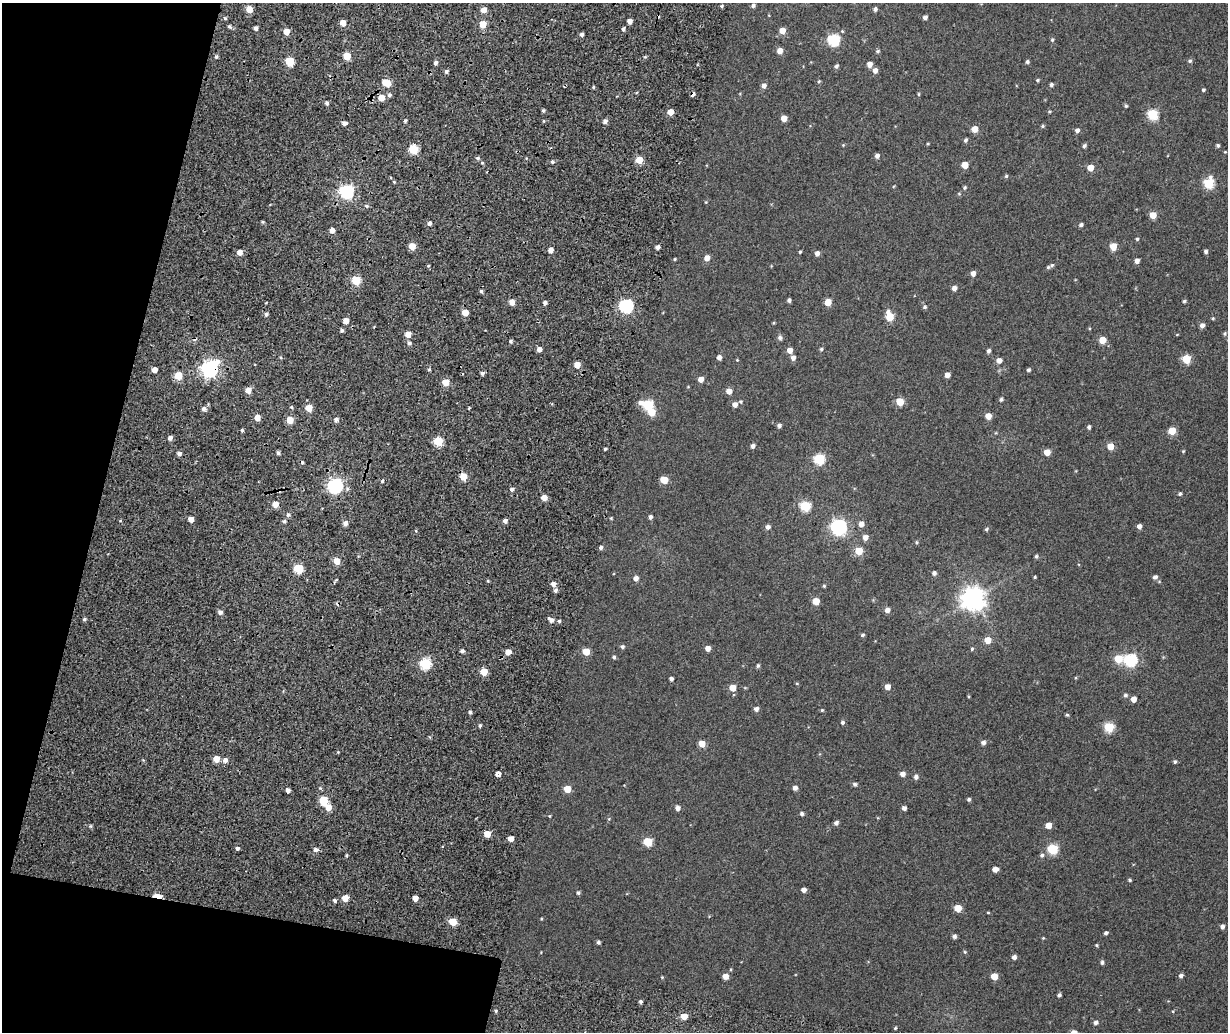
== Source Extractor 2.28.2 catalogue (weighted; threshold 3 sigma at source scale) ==
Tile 5 of 4 x 3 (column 1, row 2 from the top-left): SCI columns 122-1347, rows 1425-2454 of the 5147 x 3851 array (HDU 1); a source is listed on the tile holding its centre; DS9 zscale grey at full resolution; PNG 1230 x 1034 px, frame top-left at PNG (2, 3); no overlay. Shown black and unused: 13% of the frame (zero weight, under 2 of 4 exposures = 9% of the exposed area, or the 3 px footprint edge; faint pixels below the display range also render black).
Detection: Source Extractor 2.28.2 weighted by HDU 2 'WHT'; one run over the whole footprint, this tile lists its part. Background 0.0816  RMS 0.044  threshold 0.198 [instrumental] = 3 sigma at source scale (4.5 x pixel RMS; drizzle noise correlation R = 1.50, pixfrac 1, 0.0396/0.0396 arcsec/px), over >= 5 px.
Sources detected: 297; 1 inside a brighter object's white glare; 3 cosmic-ray / hot-pixel residue — not listed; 1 inside a brighter listed object's ellipse — not listed separately; the other 292 listed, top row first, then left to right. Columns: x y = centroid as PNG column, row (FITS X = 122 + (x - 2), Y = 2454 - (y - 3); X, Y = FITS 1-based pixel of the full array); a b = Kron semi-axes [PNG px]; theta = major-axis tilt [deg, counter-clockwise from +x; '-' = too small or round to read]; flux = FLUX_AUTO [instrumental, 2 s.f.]
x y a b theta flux
753 5 5 4 - 8.4
722 6 5 3 - 4.3
249 9 5 5 - 45
875 9 5 4 - 9
483 10 5 5 - 29
925 17 4 4 - 12
225 18 5 4 - 5.1
629 21 4 4 - 21
343 23 4 4 - 40
483 24 5 5 - 68
229 26 5 4 - 5.9
255 28 4 3 - 12
623 29 4 3 - 8.2
782 31 5 5 - 32
286 32 5 5 - 34
581 34 4 4 - 9.1
834 40 6 6 - 320
1052 40 6 4 75 5
780 51 5 5 - 27
877 51 6 4 27 4.8
347 56 5 5 - 70
216 57 5 4 - 5.7
290 61 5 5 - 140
1190 61 5 5 - 5.9
1027 62 4 4 - 6.9
436 63 5 4 - 9.8
869 64 5 5 - 21
836 66 5 4 - 7.3
875 70 5 5 - 17
446 72 5 4 - 7.1
1037 80 5 4 - 4.5
819 81 5 4 - 4.2
386 83 8 5 -27 60
1051 85 4 4 - 7.8
764 86 6 5 - 14
593 87 4 3 - 3.7
1203 90 4 4 - 4.8
693 94 4 3 - 36
919 94 5 3 - 3.6
389 95 6 4 17 8.2
381 98 5 5 - 43
327 103 4 4 - 8.7
1126 106 5 4 - 4.7
543 110 4 3 - 5.7
670 112 5 4 - 36
1152 115 6 5 - 210
784 118 5 4 - 33
405 121 4 3 - 6
605 121 5 5 - 11
344 123 4 4 - 13
1043 126 4 4 - 4.9
975 129 5 5 - 37
1077 130 5 4 - 11
966 140 5 4 - 7.3
928 144 4 3 - 2.9
843 145 4 4 - 2.9
1218 145 4 4 - 5.6
1084 146 5 4 - 6.8
413 149 5 5 - 170
1225 152 3 3 - 2.7
877 156 5 4 - 13
477 158 5 4 - 7.3
639 160 5 5 - 70
552 162 5 4 - 6.3
965 165 5 4 - 46
1090 168 5 5 - 40
1006 176 5 5 - 4.4
1209 183 6 5 - 220
965 187 5 4 - 5.1
346 192 6 6 - 660
959 194 5 4 - 3.4
366 206 5 4 - 6.3
1153 215 5 5 - 53
263 222 4 4 - 4.8
429 223 5 4 - 12
1081 225 5 4 - 7.3
332 230 4 4 - 21
1137 239 3 3 - 4.9
412 246 5 5 - 58
657 247 4 4 - 12
1113 247 5 5 - 57
550 250 4 4 - 23
1206 251 4 4 - 7.2
240 252 5 4 - 25
800 252 4 3 - 3.7
817 253 5 4 - 17
707 258 5 5 - 25
675 259 3 3 - 3.4
1137 261 4 4 - 16
1052 265 5 5 - 5.2
973 273 5 4 - 19
356 280 5 5 - 140
954 288 5 4 - 15
481 291 4 4 - 6
789 300 4 4 - 8.2
1184 301 4 4 - 5
512 302 5 5 - 25
828 302 5 5 - 49
545 303 4 4 - 9.6
626 306 6 6 - 590
925 307 5 5 - 6.3
465 312 5 4 - 47
266 314 5 4 - 8
889 316 7 5 -73 99
1213 318 4 4 - 3.7
346 321 5 4 - 26
1202 325 5 5 - 15
342 330 5 4 - 6.7
1225 333 4 4 - 5
408 334 5 5 - 38
1177 334 5 3 - 2.4
780 337 6 5 - 9.2
1102 340 5 5 - 56
511 341 5 4 - 5.6
409 343 4 4 - 7.5
539 349 4 4 - 17
821 349 5 4 - 5
790 350 5 5 - 25
988 351 5 4 - 8.6
719 357 5 4 - 14
793 358 5 5 - 15
1186 359 5 5 - 120
737 360 4 4 - 2.8
999 360 5 5 - 20
577 365 5 4 - 35
209 369 7 7 - 1300
154 370 4 4 - 23
429 370 5 3 - 4.1
1028 370 4 4 - 7
482 373 4 4 - 8.8
947 375 4 4 - 20
178 376 5 5 - 80
701 379 5 5 - 22
446 382 5 5 - 51
248 390 5 5 - 34
729 391 5 5 - 26
1001 399 4 4 - 6.6
740 402 5 5 - 4.8
900 402 5 5 - 76
735 404 5 5 - 17
648 405 7 6 - 230
291 407 4 4 - 4.4
309 408 5 5 - 46
204 409 6 5 - 11
988 416 5 5 - 36
257 418 5 5 - 31
290 420 5 5 - 51
336 420 5 5 - 12
779 426 4 4 - 9.8
1089 427 4 4 - 7.9
242 430 4 4 - 4.9
1172 431 5 5 - 72
170 438 4 4 - 15
438 441 5 5 - 150
753 446 4 4 - 11
1110 446 5 5 - 45
605 449 3 3 - 4.6
1183 451 4 4 - 3.5
1047 452 5 4 - 44
179 453 5 4 - 11
278 453 4 4 - 7.9
819 459 6 6 - 240
463 476 5 5 - 61
664 480 5 5 - 62
382 481 4 4 - 5
335 486 6 6 - 780
512 489 4 4 - 9.9
1180 494 5 4 - 5.7
544 498 5 4 - 34
275 504 5 5 - 33
805 506 6 5 - 190
288 515 5 4 - 8
650 517 5 4 - 9.6
611 518 4 4 - 3.2
191 519 4 4 - 24
284 521 5 4 - 6.9
505 521 5 4 - 13
345 523 6 5 - 14
861 524 5 5 - 22
1139 526 5 4 - 15
768 527 5 5 - 11
839 527 7 6 - 910
986 529 6 5 - 5.6
865 537 6 5 - 19
916 542 4 4 - 4.2
601 547 4 4 - 8.2
859 551 5 5 - 74
1036 556 5 4 - 6
337 561 5 5 - 48
299 568 5 5 - 170
934 573 4 4 - 10
1035 577 3 3 - 4
1155 577 6 5 - 9.7
636 578 5 5 - 18
336 580 5 3 - 3.7
553 584 5 5 - 17
824 586 4 4 - 4.1
555 590 5 5 - 9.1
973 598 8 8 - 2900
816 601 5 5 - 53
887 610 5 4 - 19
220 612 5 4 - 11
84 619 5 4 - 5.9
551 620 7 5 -34 15
559 621 4 4 - 5.6
863 635 4 4 - 5.9
988 640 5 5 - 43
622 647 5 4 - 7.6
708 648 5 4 - 22
972 649 5 4 - 4.3
462 651 4 4 - 8.3
586 651 5 5 - 57
508 652 5 5 - 33
614 657 4 4 - 5.9
1118 659 5 5 - 92
1130 660 6 6 - 430
425 663 5 5 - 280
758 666 5 4 - 6
484 672 5 5 - 71
671 679 4 4 - 9.2
797 683 5 3 - 3.3
888 687 5 4 - 26
733 688 5 5 - 44
1125 695 5 5 - 6.8
1133 699 5 4 - 25
756 709 5 5 - 12
822 710 4 4 - 3.6
470 712 4 4 - 6.1
1067 715 4 3 - 4.5
842 722 5 5 - 6.4
480 726 4 3 - 5.2
1109 727 5 5 - 170
983 743 5 5 - 11
702 744 5 5 - 42
216 759 5 5 - 38
225 760 6 5 - 15
1175 762 4 4 - 5.8
498 773 4 4 - 86
903 774 5 4 - 20
916 777 5 5 - 11
855 784 5 5 - 7.4
795 788 4 4 - 17
567 789 5 5 - 50
288 790 5 4 - 12
969 799 4 4 - 6.6
323 800 6 5 - 130
328 807 6 5 - 35
677 808 5 5 - 14
904 808 4 4 - 13
802 814 5 4 - 8
550 816 5 3 - 2.9
609 819 5 4 - 3.6
836 823 4 4 - 11
1049 825 5 4 - 34
487 834 5 5 - 55
511 839 4 4 - 30
648 842 5 5 - 120
237 848 3 3 - 31
1052 849 5 5 - 220
316 850 6 5 - 13
1042 855 6 5 - 7.6
995 869 5 4 - 20
1130 880 4 3 - 4.4
804 890 4 4 - 16
578 893 4 4 - 6.1
158 896 7 4 -13 100
345 898 5 5 - 46
415 898 4 4 - 22
335 900 4 4 - 7.6
958 908 5 5 - 64
988 912 4 3 - 2.5
453 922 5 5 - 83
1222 927 4 4 - 11
1106 933 4 4 - 8
954 936 4 4 - 9.3
1043 938 4 3 - 2.8
598 942 4 4 - 6.9
1096 945 4 4 - 3.9
965 952 4 4 - 3.8
1014 957 4 4 - 14
1102 962 4 4 - 8.4
725 976 5 5 - 28
994 976 5 5 - 53
1181 976 5 4 - 9.3
662 977 4 4 - 3
1059 995 4 4 - 7.9
641 1002 4 4 - 6.8
496 1011 4 4 - 4.7
684 1016 5 5 - 37
1096 1022 5 5 - 11
895 1028 4 3 - 3.5
1074 1032 6 5 - 19
Overlapping masked pixels (flux is a lower limit): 3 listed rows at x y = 693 94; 209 369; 158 896
Isophote crosses this tile's border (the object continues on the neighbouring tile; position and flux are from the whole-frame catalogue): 1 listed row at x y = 1074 1032